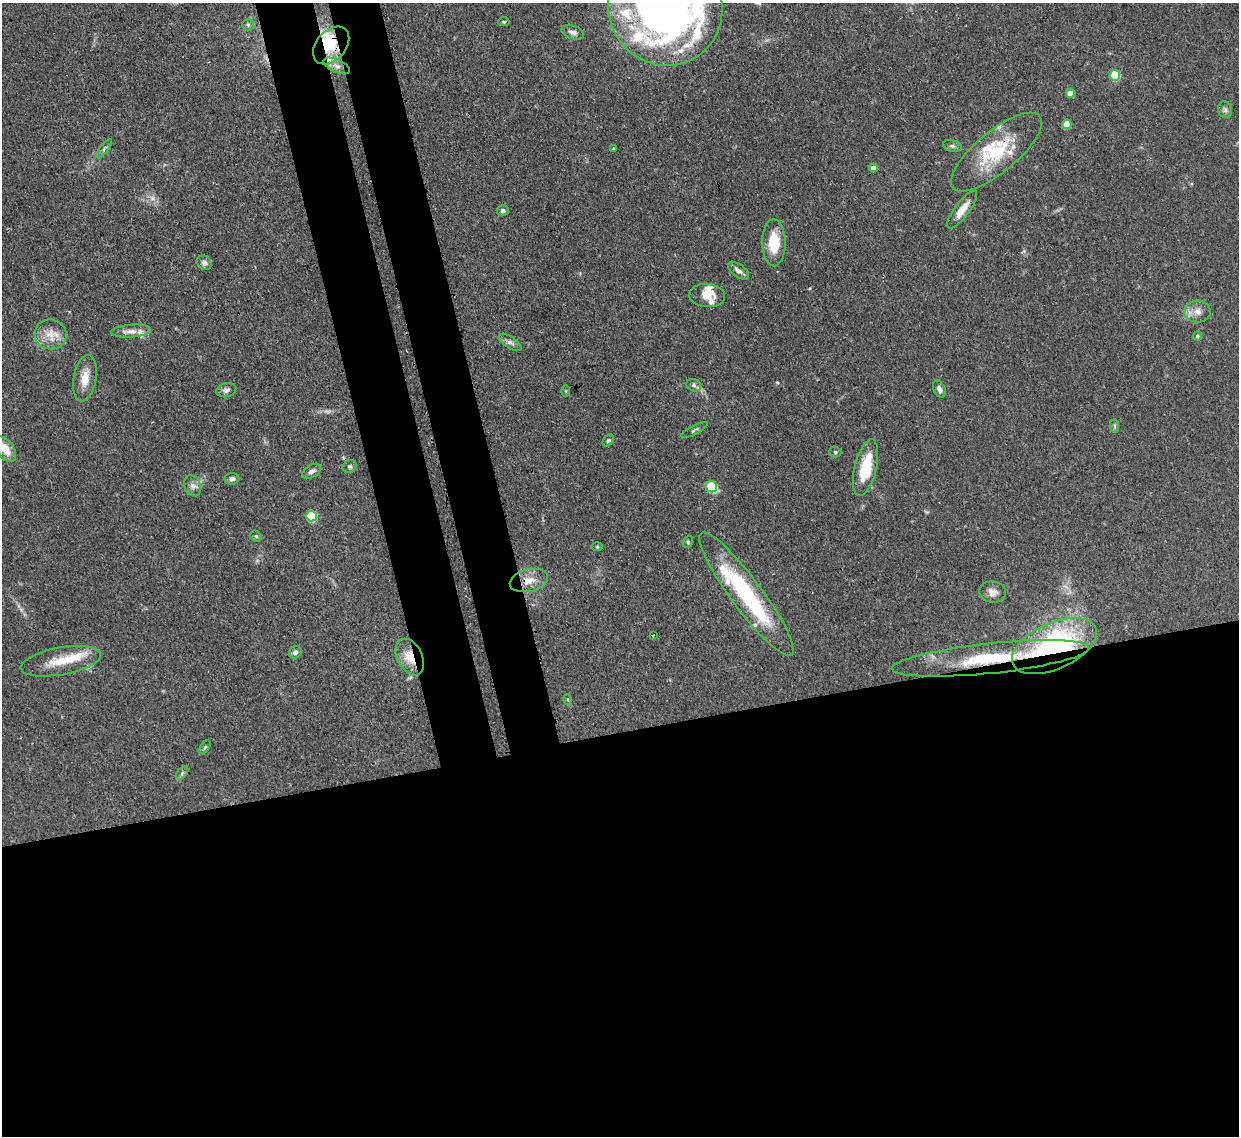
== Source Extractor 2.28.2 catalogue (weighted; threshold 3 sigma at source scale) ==
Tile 15 of 4 x 4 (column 3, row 4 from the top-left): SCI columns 2550-3786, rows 217-1350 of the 5105 x 5088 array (HDU 1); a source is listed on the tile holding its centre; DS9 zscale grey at full resolution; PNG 1241 x 1138 px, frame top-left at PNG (2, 3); each listed source drawn as its Kron ellipse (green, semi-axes under 4 px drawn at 4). Shown black and unused: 41% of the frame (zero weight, under 3 of 4 exposures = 9% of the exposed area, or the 3 px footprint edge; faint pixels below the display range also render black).
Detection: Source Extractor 2.28.2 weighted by HDU 2 'WHT'; one run over the whole footprint, this tile lists its part. Background 0.146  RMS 0.0052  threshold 0.0234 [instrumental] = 3 sigma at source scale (4.5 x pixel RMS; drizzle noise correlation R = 1.50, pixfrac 1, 0.05/0.05 arcsec/px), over >= 5 px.
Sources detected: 72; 2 too faint to see at this stretch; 1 inside a brighter object's white glare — neither listed nor drawn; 11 inside a brighter listed object's ellipse — not listed separately; the other 58 listed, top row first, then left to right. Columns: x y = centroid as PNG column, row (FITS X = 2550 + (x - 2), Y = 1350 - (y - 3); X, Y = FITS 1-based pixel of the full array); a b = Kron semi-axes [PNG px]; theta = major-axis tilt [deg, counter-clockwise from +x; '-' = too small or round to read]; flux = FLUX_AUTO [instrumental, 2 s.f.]
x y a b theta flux
665 7 59 56 -66 430
504 22 6 4 -1 0.81
248 25 6 5 - 0.92
573 32 12 6 -20 2.5
331 45 21 15 48 14
337 66 14 6 -25 3.5
1115 75 5 5 - 26
1070 93 4 4 - 6.3
1225 110 8 7 - 1.6
1067 124 5 4 - 12
952 146 9 5 -15 1.5
613 148 3 2 - 0.62
104 149 12 4 51 1.3
996 152 56 20 40 31
873 168 4 4 - 3.5
962 209 23 7 54 6.7
503 211 6 5 - 1.5
774 243 23 12 -89 16
204 263 8 6 -48 2.3
738 271 12 6 -38 2.7
707 296 18 11 -5 6.7
1197 311 13 11 6 4.5
131 331 20 6 4 4.5
51 334 16 15 - 7.9
1197 336 5 4 - 0.99
510 342 13 5 -34 2.3
85 378 23 11 80 7.9
694 385 7 6 - 1.5
939 389 9 5 -66 2.4
226 390 10 7 15 1.9
566 391 6 4 -89 0.54
1115 426 7 4 -89 0.93
694 430 15 2 27 0.93
608 441 7 4 50 0.97
5 449 15 8 -54 8.7
835 452 6 5 - 0.88
350 466 7 6 - 1.2
866 468 29 11 77 20
312 471 10 6 33 2.2
232 479 7 5 3 1.8
193 486 11 8 -69 2.5
711 487 6 5 - 34
311 516 5 5 - 34
256 536 6 5 - 0.81
688 542 6 4 70 0.82
597 547 5 3 - 0.57
529 580 19 11 14 7.1
993 592 13 10 -6 3.6
746 594 76 15 -53 63
654 635 4 3 - 5.9
1054 646 45 23 24 100
295 652 7 6 - 1.6
410 657 19 12 -63 10
990 658 99 15 6 51
61 661 40 13 10 15
568 700 5 3 - 0.55
205 747 7 4 54 0.85
182 773 7 4 46 1.2
Overlapping masked pixels (flux is a lower limit): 6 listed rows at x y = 665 7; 331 45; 996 152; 1054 646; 410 657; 990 658
Isophote crosses this tile's border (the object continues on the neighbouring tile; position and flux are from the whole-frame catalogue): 2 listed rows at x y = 665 7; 5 449